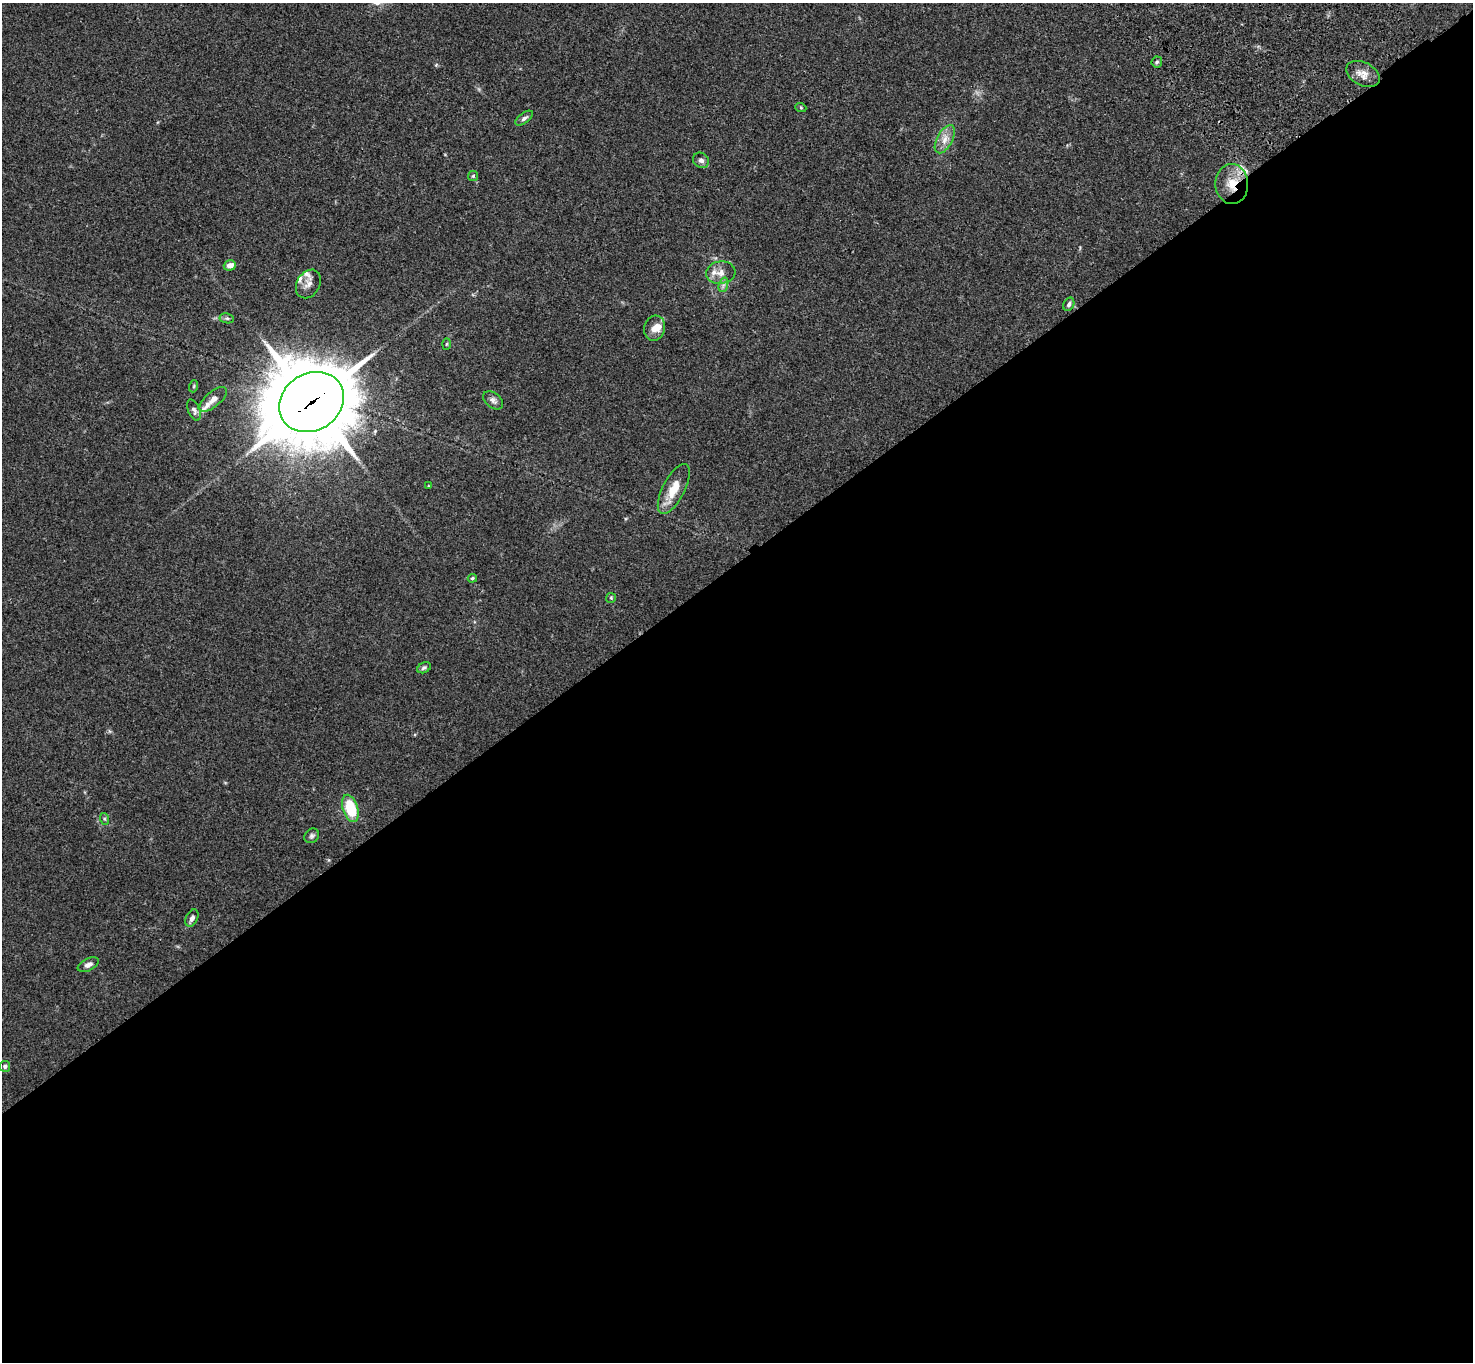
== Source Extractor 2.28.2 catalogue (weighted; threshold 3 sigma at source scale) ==
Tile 15 of 4 x 4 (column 3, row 4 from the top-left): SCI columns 3045-4515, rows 240-1599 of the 6091 x 6060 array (HDU 1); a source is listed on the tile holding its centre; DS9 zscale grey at full resolution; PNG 1475 x 1364 px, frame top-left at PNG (2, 3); each listed source drawn as its Kron ellipse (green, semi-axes under 4 px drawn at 4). Shown black and unused: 59% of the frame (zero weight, under 3 of 4 exposures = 6% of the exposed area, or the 3 px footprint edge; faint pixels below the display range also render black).
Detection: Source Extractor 2.28.2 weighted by HDU 2 'WHT'; one run over the whole footprint, this tile lists its part. Background 0.0792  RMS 0.0059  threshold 0.0263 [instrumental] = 3 sigma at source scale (4.5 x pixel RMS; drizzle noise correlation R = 1.50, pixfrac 1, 0.05/0.05 arcsec/px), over >= 5 px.
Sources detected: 39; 1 cosmic-ray / hot-pixel residue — neither listed nor drawn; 6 inside a brighter listed object's ellipse — not listed separately; the other 32 listed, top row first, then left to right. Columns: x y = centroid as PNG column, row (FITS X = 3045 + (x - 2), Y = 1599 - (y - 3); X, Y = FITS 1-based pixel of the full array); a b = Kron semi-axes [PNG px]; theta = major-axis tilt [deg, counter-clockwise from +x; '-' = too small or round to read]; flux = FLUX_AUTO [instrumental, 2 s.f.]
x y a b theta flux
1157 62 5 5 - 0.98
1363 74 18 11 -28 5.3
801 108 6 3 -20 0.65
524 118 10 5 38 1.9
945 139 15 7 61 5.1
701 160 8 7 - 2.4
473 176 5 5 - 0.8
1232 184 20 16 -87 12
230 265 6 5 - 3.8
721 273 15 11 7 5
308 284 15 11 58 4.1
723 285 7 4 71 1.6
1069 304 7 5 64 1.5
227 318 7 5 -7 1.2
655 328 13 10 74 4.8
447 344 6 4 88 0.59
194 386 6 4 72 0.66
213 399 17 7 41 3.9
493 400 11 7 -37 2.2
311 402 34 28 32 5700
194 410 11 5 -68 1.8
428 486 4 2 - 0.38
674 489 27 11 63 12
472 578 5 3 - 0.73
611 598 5 5 - 0.72
424 668 7 5 28 1.3
350 808 14 7 -72 25
105 819 6 4 -71 0.84
312 836 8 6 44 1.5
192 918 9 6 65 2.2
88 965 11 6 26 2.9
5 1066 5 5 - 1.6
Overlapping masked pixels (flux is a lower limit): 2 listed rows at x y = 1232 184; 311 402